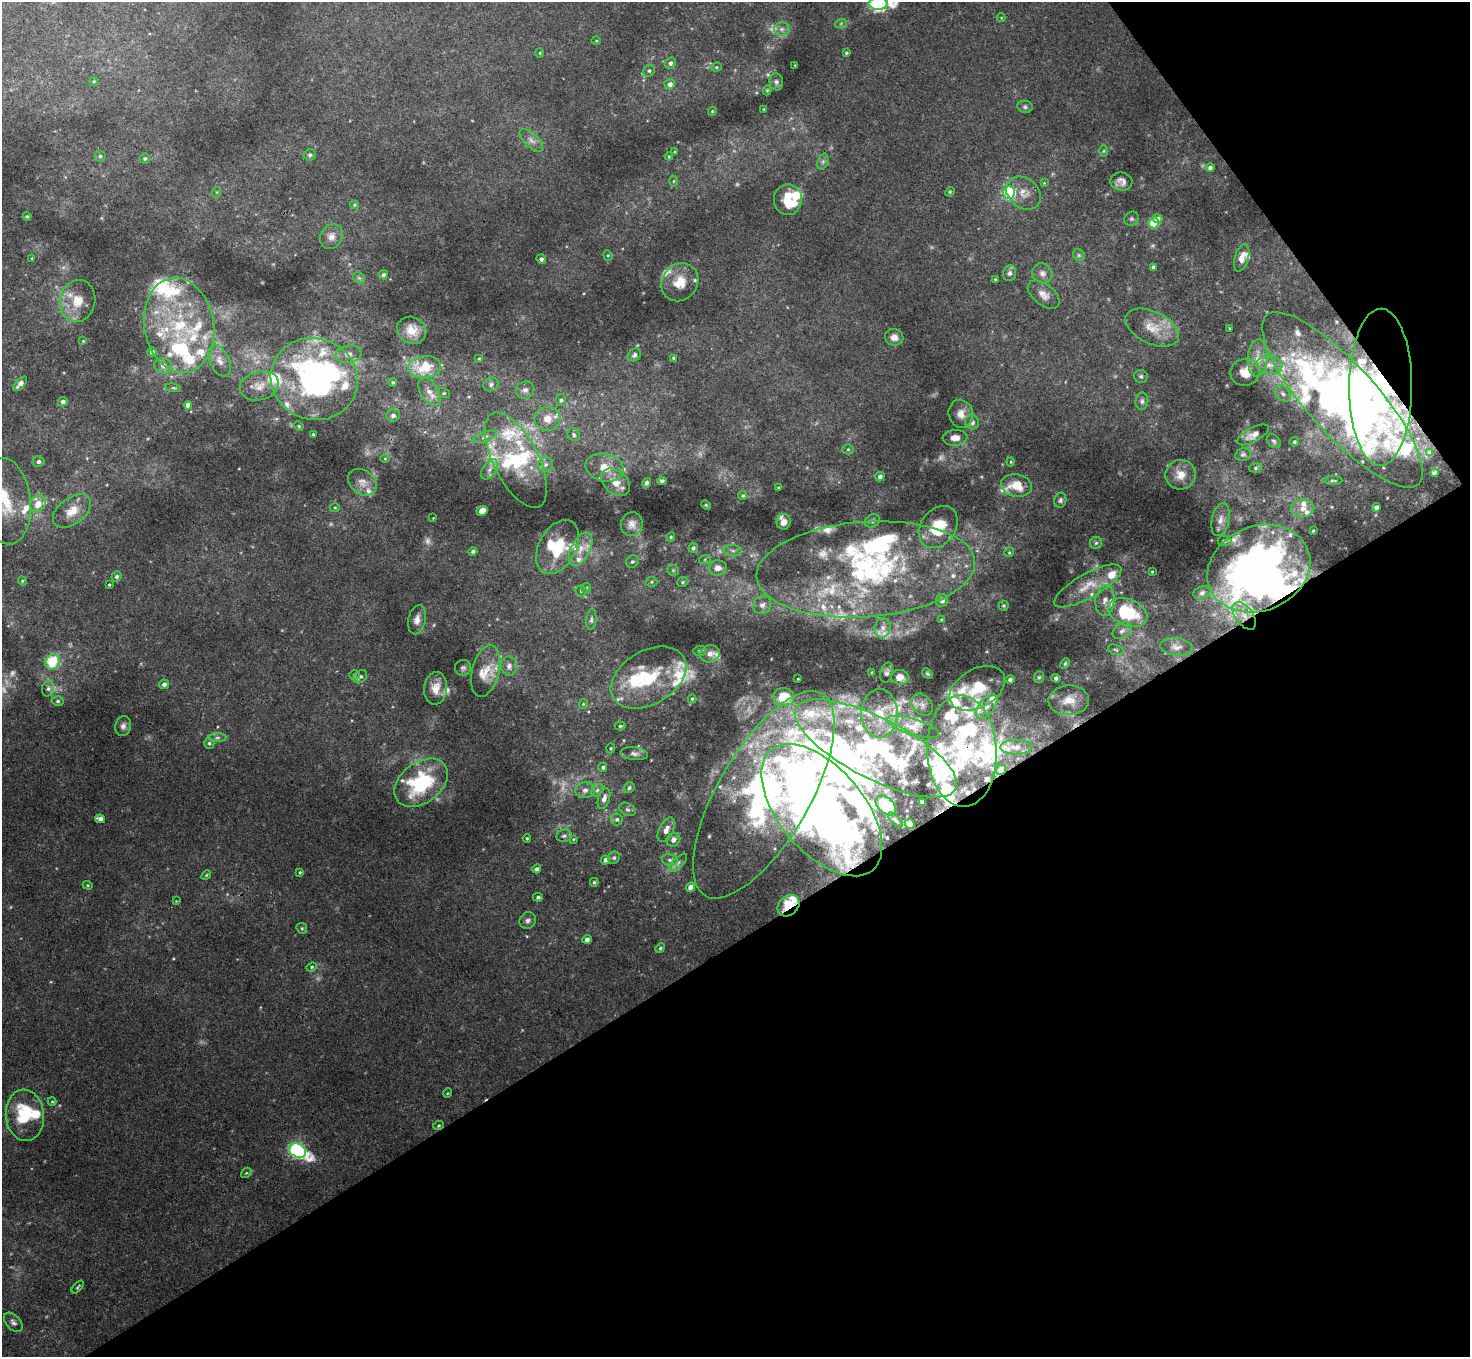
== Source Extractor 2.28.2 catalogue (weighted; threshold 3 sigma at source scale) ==
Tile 12 of 4 x 4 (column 4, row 3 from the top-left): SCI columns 4407-5874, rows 1512-2866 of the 5877 x 5870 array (HDU 1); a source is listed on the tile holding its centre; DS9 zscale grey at full resolution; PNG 1472 x 1359 px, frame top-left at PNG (2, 2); each listed source drawn as its Kron ellipse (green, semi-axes under 4 px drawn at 4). Shown black and unused: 35% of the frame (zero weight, under 3 of 4 exposures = <1% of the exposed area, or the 3 px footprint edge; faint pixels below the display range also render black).
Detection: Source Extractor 2.28.2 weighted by HDU 2 'WHT'; one run over the whole footprint, this tile lists its part. Background 0.011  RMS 0.0047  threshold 0.0212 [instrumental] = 3 sigma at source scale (4.5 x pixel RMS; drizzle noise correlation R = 1.50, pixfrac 1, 0.05/0.05 arcsec/px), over >= 5 px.
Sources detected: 403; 18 too faint to see at this stretch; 12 inside a brighter object's white glare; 3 cosmic-ray / hot-pixel residue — neither listed nor drawn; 106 inside a brighter listed object's ellipse — not listed separately; the other 264 listed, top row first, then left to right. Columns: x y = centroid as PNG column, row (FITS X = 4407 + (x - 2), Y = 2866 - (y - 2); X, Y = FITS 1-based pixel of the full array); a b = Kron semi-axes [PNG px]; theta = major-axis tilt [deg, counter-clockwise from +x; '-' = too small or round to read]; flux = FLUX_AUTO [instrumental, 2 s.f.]
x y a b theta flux
878 4 9 6 4 160
1001 18 4 4 - 0.4
841 23 6 4 20 0.66
782 29 8 6 0 1.8
596 40 4 3 - 0.4
540 53 5 4 - 0.51
846 53 3 3 - 0.63
670 63 6 5 - 1.5
795 65 3 2 - 0.29
716 67 5 4 - 0.65
649 71 6 5 - 1
94 81 4 3 - 0.48
776 82 8 6 -84 1.3
670 84 5 5 - 1.9
767 90 5 4 - 0.52
1025 107 7 6 - 1
764 109 3 3 - 0.38
712 111 4 4 - 0.43
531 140 15 7 -43 2.7
1103 151 6 4 89 0.61
675 152 3 3 - 0.54
310 155 6 5 - 0.93
100 156 5 5 - 0.74
669 156 4 3 - 0.41
145 158 5 5 - 1.1
823 162 8 5 71 1.1
1210 168 5 4 - 1.4
673 181 5 3 - 0.49
1121 181 11 9 -6 2.8
1044 183 3 3 - 0.34
217 192 5 3 - 0.52
950 192 5 4 - 0.56
1009 192 6 6 - 75
1024 193 19 14 -40 5.8
788 200 15 14 - 13
354 205 4 4 - 0.59
27 216 4 4 - 0.55
1131 219 7 6 - 1
1158 219 5 4 - 1.7
1154 223 5 5 - 21
331 237 13 11 60 3.6
608 255 5 4 - 0.61
1079 255 6 5 - 0.8
32 258 3 3 - 0.49
1242 258 14 7 73 3.9
541 259 5 4 - 1.2
1153 267 4 3 - 1.3
1009 273 8 6 75 1.5
1042 273 10 9 - 2.3
383 275 5 4 - 1.2
359 278 6 5 - 0.94
995 279 4 3 - 0.47
680 282 20 17 50 8.9
1044 295 18 10 -38 4.1
77 301 21 17 77 10
179 325 48 35 -80 56
1152 328 29 16 -26 10
1229 328 4 2 - 0.42
412 330 15 13 -30 6.9
894 337 9 8 - 3
83 341 3 3 - 0.39
152 352 4 4 - 1.8
348 354 13 9 8 3.5
634 355 7 5 42 1.4
673 358 3 3 - 0.6
1258 358 19 10 86 6.6
479 359 3 3 - 0.49
219 361 17 9 -65 4.4
1269 365 13 9 -6 4.7
163 366 9 7 -12 2.7
425 367 16 11 5 18
1245 372 15 13 17 6.6
1141 376 7 6 - 1
314 379 44 41 -18 160
393 382 4 4 - 0.7
20 384 9 4 46 2.6
491 384 8 6 32 1.4
259 386 20 14 15 6.4
1381 387 78 31 90 76
173 388 8 4 -8 0.72
525 390 9 8 - 1.9
429 392 15 9 -59 4.6
444 393 6 5 - 0.74
1283 394 9 6 -51 1.8
561 400 6 5 - 0.95
1342 400 113 35 -48 230
1142 401 8 6 82 1.4
63 402 5 5 - 1.6
188 405 4 4 - 3.1
961 414 14 12 -75 4.5
393 415 6 6 - 1.9
547 419 13 12 - 5.8
972 422 7 7 - 2.4
299 426 5 4 - 0.56
313 435 3 2 - 0.44
574 435 7 6 - 0.99
1253 435 17 7 29 3.3
485 437 13 5 20 2
955 438 12 8 3 3.9
1274 441 8 5 -44 1
1294 442 5 4 - 0.83
848 449 5 5 - 0.79
1430 452 4 2 - 0.5
1243 454 8 6 11 1.2
385 459 4 3 - 0.39
516 460 52 22 -63 31
38 462 6 5 - 1.6
1011 462 4 4 - 0.53
546 464 7 7 - 1.7
605 468 19 13 -13 7.9
1255 468 6 5 - 0.93
489 469 11 7 54 2.6
1435 473 4 3 - 0.69
1181 475 15 15 - 7.1
880 477 5 4 - 1.7
662 481 4 3 - 0.71
1333 481 9 3 0 0.78
362 482 16 11 -38 4.6
615 482 16 11 -42 5.8
647 483 5 4 - 1.2
1017 485 15 11 -10 9.4
778 487 4 2 - 0.42
743 496 4 4 - 0.72
1060 500 7 6 - 1.1
6 501 43 24 -84 23
38 504 9 7 57 5.4
706 505 5 3 - 0.52
335 507 5 3 - 0.52
1376 507 4 4 - 2.1
1303 508 11 8 1 4
72 511 22 13 37 7.8
482 511 6 4 24 4.2
433 518 2 2 - 0.26
1220 520 17 9 78 3.4
872 521 8 6 33 1.2
784 522 8 7 - 2.9
632 524 12 11 - 3.1
938 527 23 17 53 18
1313 531 3 3 - 0.55
671 537 4 4 - 0.59
1224 541 7 5 -4 0.87
1096 543 6 6 - 1.1
558 547 29 18 61 18
693 548 5 4 - 1.2
581 549 18 9 64 6.1
473 551 4 4 - 1.2
733 551 9 5 -7 1.5
1009 552 5 4 - 0.62
705 559 6 4 19 0.64
632 562 6 6 - 1
718 568 9 7 4 4.1
866 569 109 47 4 140
1259 569 53 42 22 290
673 570 6 5 - 0.69
1152 572 3 2 - 0.36
116 576 5 5 - 1.1
22 581 5 4 - 0.6
652 582 6 5 - 0.79
683 582 6 5 - 0.79
109 585 3 3 - 0.54
1088 586 38 12 29 11
586 588 5 5 - 0.69
581 591 5 5 - 0.87
1202 593 8 6 20 1.3
942 601 6 6 - 2
1105 601 15 9 86 3.8
762 605 9 8 - 2.7
1004 606 5 5 - 0.69
1128 612 20 13 -22 29
1244 616 16 9 -55 5.9
941 619 4 3 - 0.35
417 620 15 8 78 3.5
591 620 10 5 86 1.3
883 628 10 8 78 2.8
1122 631 10 7 36 1.9
1177 647 16 9 -8 3.4
1116 650 8 5 -19 0.84
700 651 6 5 - 0.82
710 654 10 8 17 3.2
52 662 8 7 - 19
1065 664 5 3 - 0.67
509 666 9 8 - 2.5
463 668 8 8 - 1.3
486 671 26 13 76 8.1
872 673 3 3 - 0.71
887 673 10 6 75 1.4
927 674 6 3 -45 0.66
354 675 5 4 - 0.82
360 677 7 5 43 1.1
900 677 9 7 -6 4.1
1039 677 6 5 - 0.82
649 678 41 26 31 30
1056 678 4 4 - 1.1
798 679 3 2 - 0.34
1010 679 5 4 - 1.4
164 684 5 4 - 1.6
436 688 16 11 83 5.9
977 688 30 19 29 16
48 689 8 6 75 1.5
784 697 10 9 - 15
692 699 4 4 - 0.66
1069 700 20 15 2 7.4
58 701 6 4 2 0.87
583 704 5 4 - 0.55
922 705 12 9 -49 2.8
987 706 14 7 50 3.7
880 713 24 18 90 15
123 726 10 8 75 2.1
620 726 5 4 - 0.72
913 727 27 8 -17 5.2
217 738 9 4 0 1.1
209 743 5 5 - 0.9
1016 747 16 7 0 3.2
611 748 5 3 - 0.5
876 748 89 30 -27 88
962 751 56 34 -87 44
634 754 14 6 -6 2.1
603 767 4 4 - 0.93
1001 769 5 5 - 3.3
421 783 30 20 37 41
629 788 6 5 - 0.93
585 790 10 7 4 2.3
597 790 7 5 45 1.2
764 795 117 46 60 210
604 798 11 5 73 2.5
923 802 4 3 - 1.3
886 805 12 7 -43 17
627 809 9 6 -28 1.3
822 810 79 42 -50 400
100 819 5 4 - 2.4
617 819 6 6 - 1.1
895 820 9 4 -46 0.88
910 824 5 4 - 3.5
666 830 13 7 64 3.9
564 836 8 6 11 1.2
527 838 4 3 - 0.52
573 839 4 3 - 0.49
673 840 7 6 - 2.8
614 858 6 5 - 1
606 860 5 4 - 2.2
670 860 8 6 -13 1.5
678 863 12 5 46 1.6
537 869 4 4 - 1.6
300 872 4 3 - 0.6
206 875 5 4 - 0.59
594 882 4 4 - 0.79
88 885 5 4 - 0.59
691 887 5 4 - 3.2
538 897 5 4 - 1.1
176 901 4 4 - 0.39
788 906 12 9 42 11
528 921 8 8 - 1.7
302 928 6 5 - 0.71
587 939 5 4 - 1.7
660 948 5 4 - 0.64
312 967 5 4 - 0.69
448 1093 5 3 - 0.4
52 1101 4 4 - 0.48
25 1115 26 19 -84 21
439 1125 5 4 - 0.72
297 1150 9 6 -28 150
246 1173 6 4 41 0.72
78 1287 8 3 47 0.7
13 1322 11 7 -47 1.9
Overlapping masked pixels (flux is a lower limit): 8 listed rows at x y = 1381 387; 1342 400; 1259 569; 1244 616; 962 751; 1001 769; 822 810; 788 906
Isophote crosses this tile's border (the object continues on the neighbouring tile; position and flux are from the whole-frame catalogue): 2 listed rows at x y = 878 4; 6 501